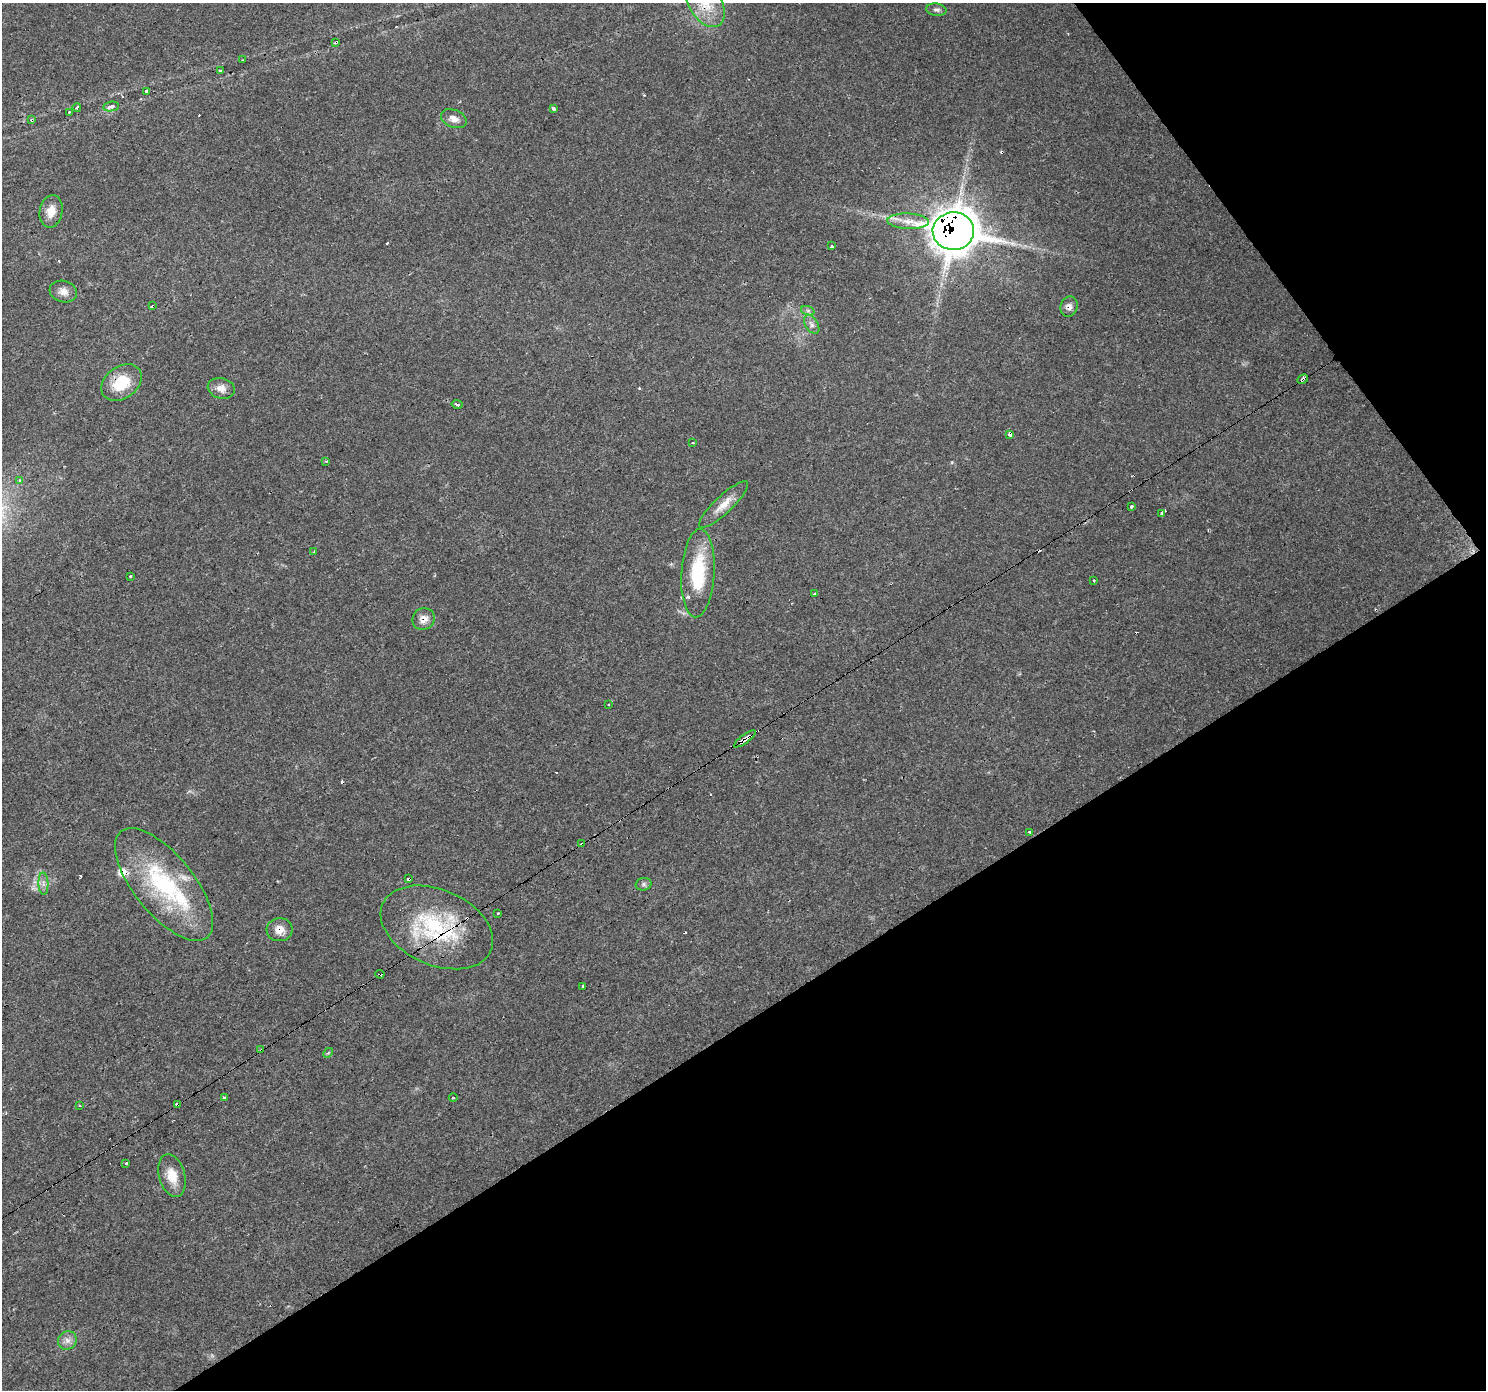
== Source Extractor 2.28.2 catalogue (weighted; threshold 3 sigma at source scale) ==
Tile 12 of 4 x 4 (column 4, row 3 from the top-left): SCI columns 4452-5935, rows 1576-2963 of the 5935 x 5862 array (HDU 1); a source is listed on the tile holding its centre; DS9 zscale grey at full resolution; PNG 1488 x 1392 px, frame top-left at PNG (2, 3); each listed source drawn as its Kron ellipse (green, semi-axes under 4 px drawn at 4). Shown black and unused: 33% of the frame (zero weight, under 3 of 4 exposures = <1% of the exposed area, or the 3 px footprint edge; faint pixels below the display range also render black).
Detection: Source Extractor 2.28.2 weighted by HDU 2 'WHT'; one run over the whole footprint, this tile lists its part. Background 0.0161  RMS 0.003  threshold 0.0136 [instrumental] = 3 sigma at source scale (4.5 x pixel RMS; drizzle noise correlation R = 1.50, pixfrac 1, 0.0396/0.0396 arcsec/px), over >= 5 px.
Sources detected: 75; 10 cosmic-ray / hot-pixel residue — neither listed nor drawn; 5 inside a brighter listed object's ellipse — not listed separately; the other 60 listed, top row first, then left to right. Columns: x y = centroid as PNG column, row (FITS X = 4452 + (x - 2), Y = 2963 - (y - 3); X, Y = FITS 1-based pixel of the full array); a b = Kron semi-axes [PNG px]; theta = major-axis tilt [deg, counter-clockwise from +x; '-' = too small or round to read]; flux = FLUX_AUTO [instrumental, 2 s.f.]
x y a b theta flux
705 4 25 16 -57 8.7
936 10 10 6 -8 1
336 42 4 3 - 0.64
243 60 3 2 - 0.31
220 71 3 3 - 0.84
147 91 4 3 - 0.78
111 107 8 5 10 1.6
77 108 4 3 - 0.61
553 108 3 3 - 2.4
69 112 3 3 - 0.49
454 119 13 8 -22 2.2
32 120 3 3 - 0.35
51 211 16 11 80 3.4
908 221 21 8 -2 3.6
953 231 21 18 2 630
832 246 4 3 - 3.1
63 291 14 10 -17 2.2
153 306 4 3 - 2.6
1069 307 10 8 69 1.5
808 311 7 4 -19 0.62
812 324 10 6 -58 1.1
1303 379 6 3 30 2.7
122 383 22 16 36 9.7
221 388 13 10 -15 2.4
457 404 5 3 - 5.2
1010 434 4 3 - 2.8
693 443 3 2 - 0.52
326 461 4 3 - 0.34
20 480 4 4 - 0.38
723 505 33 8 43 4.3
1131 506 3 3 - 0.69
1161 514 3 3 - 1.7
314 551 3 2 - 0.19
698 573 44 16 87 18
130 577 3 3 - 1.9
1093 580 3 3 - 0.84
814 594 3 3 - 0.73
423 619 11 10 - 2.3
609 705 3 3 - 1.3
745 739 13 3 36 10
1029 832 3 2 - 0.42
582 844 4 3 - 3.7
409 879 3 3 - 7.6
43 884 11 5 -88 1.1
164 884 68 29 -51 35
644 884 8 6 14 0.75
498 913 3 3 - 1.1
437 927 59 37 -24 31
279 930 13 11 4 3.1
380 974 4 3 - 1.2
583 986 3 3 - 1.6
261 1050 3 2 - 0.38
328 1053 5 4 - 0.37
224 1098 4 3 - 1.5
453 1098 4 3 - 0.3
178 1104 3 3 - 2.4
79 1105 3 2 - 0.35
126 1164 4 3 - 5.2
172 1176 22 13 -75 5.2
67 1340 10 9 - 1.7
Overlapping masked pixels (flux is a lower limit): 18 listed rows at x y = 705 4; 336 42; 32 120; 953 231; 153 306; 1069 307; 1303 379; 122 383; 1010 434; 423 619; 745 739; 582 844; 409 879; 437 927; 279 930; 380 974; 261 1050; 178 1104
Isophote crosses this tile's border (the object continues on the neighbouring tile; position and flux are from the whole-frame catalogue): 1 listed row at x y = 705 4